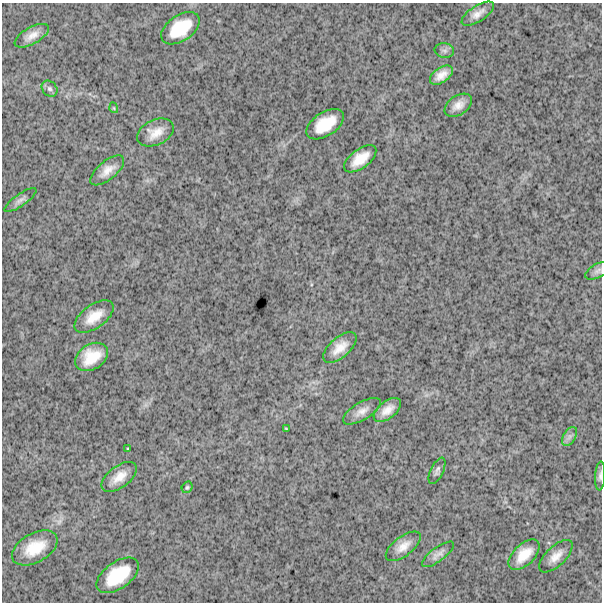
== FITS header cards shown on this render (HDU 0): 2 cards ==
NAXIS1  =                  600
NAXIS2  =                  600

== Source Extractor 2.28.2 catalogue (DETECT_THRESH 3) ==
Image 600 x 600 px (HDU 0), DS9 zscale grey, 1 PNG px = 1 image px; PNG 604 x 604 px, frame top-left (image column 1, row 600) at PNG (2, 3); each listed source drawn as its Kron ellipse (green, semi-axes under 4 px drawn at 4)
Background 1830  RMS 250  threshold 749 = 3 sigma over >= 5 px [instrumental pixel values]
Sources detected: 32; all 32 listed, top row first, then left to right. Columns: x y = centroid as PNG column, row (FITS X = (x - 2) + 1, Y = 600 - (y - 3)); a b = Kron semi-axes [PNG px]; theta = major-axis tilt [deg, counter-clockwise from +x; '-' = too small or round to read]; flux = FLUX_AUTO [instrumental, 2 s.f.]
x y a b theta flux
478 14 18 8 33 140000
180 28 21 12 35 550000
32 36 19 8 29 170000
444 51 10 7 -6 59000
441 75 13 7 35 160000
50 89 9 7 -45 53000
458 105 15 9 35 150000
114 108 5 3 - 15000
325 124 21 11 33 470000
155 132 19 12 24 250000
360 159 19 9 37 300000
107 170 20 9 40 190000
20 200 19 6 35 77000
598 271 13 7 28 62000
94 316 22 11 36 300000
340 348 20 10 41 240000
91 357 18 12 33 410000
387 410 16 8 37 180000
362 411 21 8 31 150000
286 429 3 2 - 13000
569 436 10 6 59 75000
128 449 3 2 - 15000
437 471 14 6 65 60000
600 476 14 5 87 57000
119 477 20 11 37 240000
187 487 6 5 - 25000
403 546 21 9 37 200000
35 548 25 14 29 470000
438 554 19 7 36 100000
524 555 19 10 44 310000
556 556 21 9 44 190000
118 575 24 13 36 660000
At the frame edge (FLAGS 8, measured only in part): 1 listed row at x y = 600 476